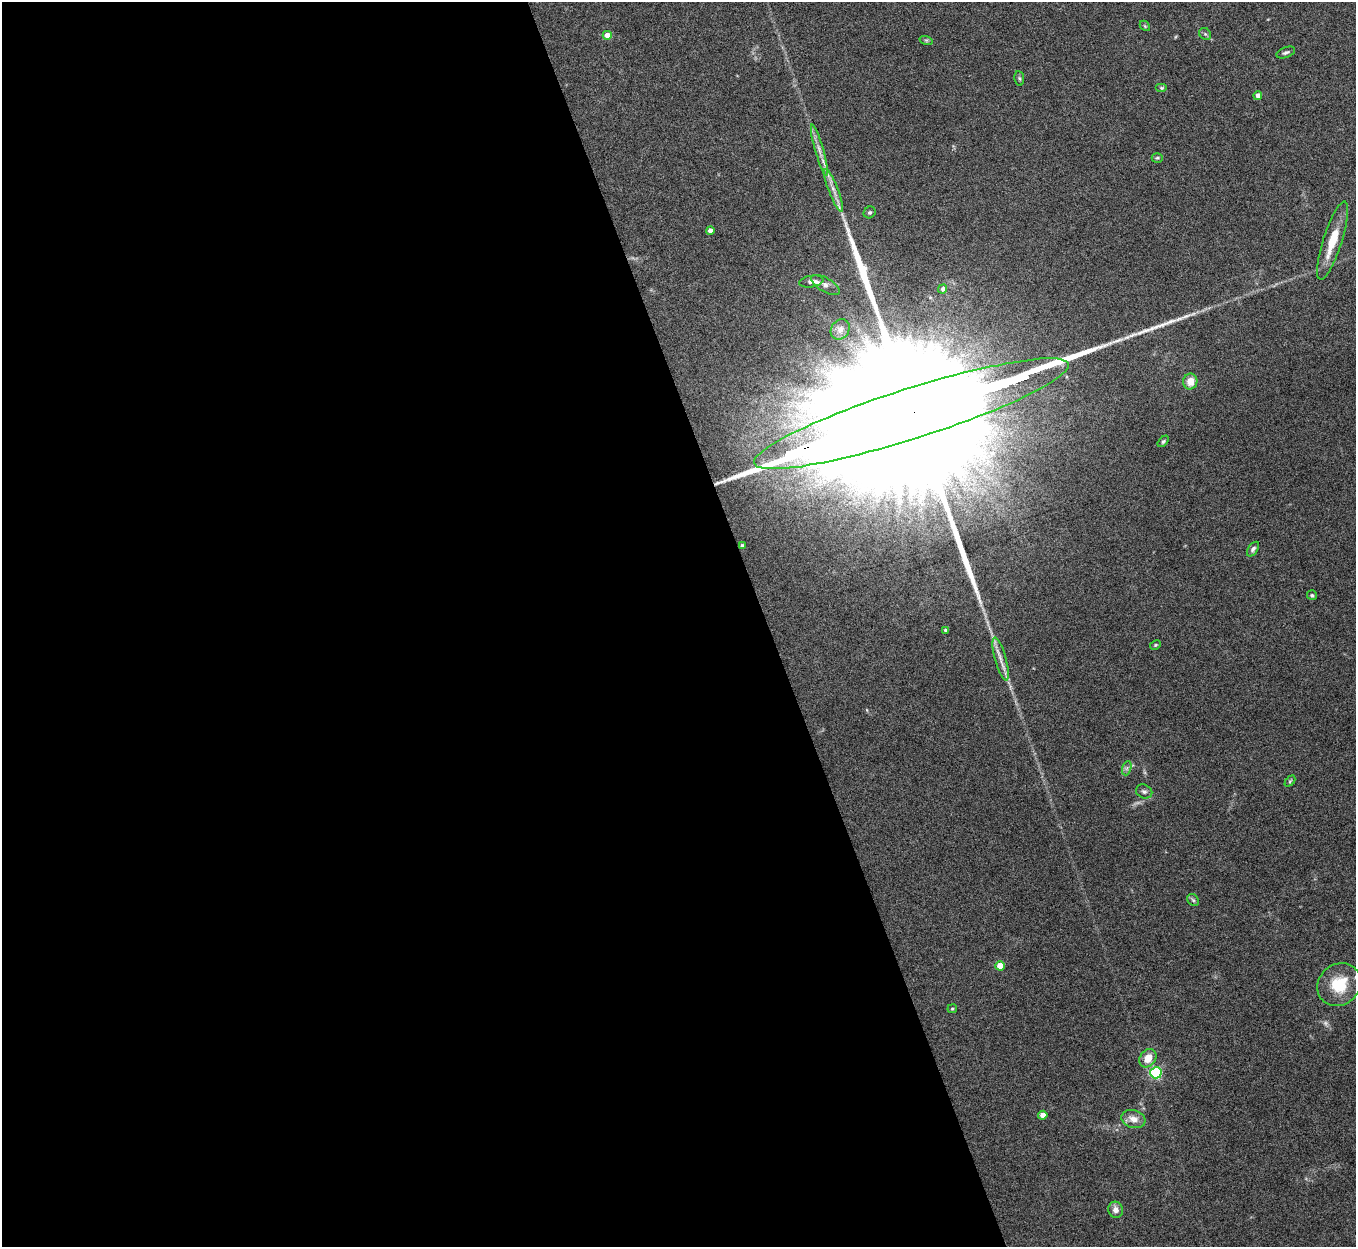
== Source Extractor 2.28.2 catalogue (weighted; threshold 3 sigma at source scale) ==
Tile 9 of 4 x 4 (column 1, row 3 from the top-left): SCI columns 4-1357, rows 1397-2641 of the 5424 x 5408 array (HDU 1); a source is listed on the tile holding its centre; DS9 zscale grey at full resolution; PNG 1358 x 1249 px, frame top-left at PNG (2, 2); each listed source drawn as its Kron ellipse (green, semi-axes under 4 px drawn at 4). Shown black and unused: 57% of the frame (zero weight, under 5 of 10 exposures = <1% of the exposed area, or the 3 px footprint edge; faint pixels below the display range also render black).
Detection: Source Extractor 2.28.2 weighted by HDU 2 'WHT'; one run over the whole footprint, this tile lists its part. Background 0.142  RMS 0.0057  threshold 0.0232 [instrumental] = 3 sigma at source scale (4.09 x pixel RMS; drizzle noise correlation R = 1.36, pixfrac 0.8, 0.05/0.05 arcsec/px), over >= 5 px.
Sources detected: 43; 1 too faint to see at this stretch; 1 inside a brighter object's white glare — neither listed nor drawn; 2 inside a brighter listed object's ellipse — not listed separately; the other 39 listed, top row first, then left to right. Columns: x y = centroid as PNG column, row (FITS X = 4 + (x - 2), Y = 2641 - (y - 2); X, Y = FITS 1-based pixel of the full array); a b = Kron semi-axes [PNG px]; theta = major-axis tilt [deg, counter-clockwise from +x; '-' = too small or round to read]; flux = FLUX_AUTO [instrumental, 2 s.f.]
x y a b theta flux
1145 26 6 4 -46 0.68
1205 34 6 5 - 0.86
607 35 4 4 - 5.6
926 40 7 4 -18 0.78
1286 52 10 5 20 1.3
1019 78 7 5 -82 0.81
1162 88 6 4 0 0.74
1258 95 4 4 - 3.4
819 150 27 4 -74 4.5
1157 158 5 4 - 0.73
834 190 23 5 -69 4.4
870 212 6 5 - 1
710 230 4 4 - 3.5
1333 241 41 9 72 15
811 281 12 5 10 1.9
825 285 16 7 -30 2.5
943 289 5 4 - 1.5
840 329 11 9 57 3
1190 382 8 7 - 6.1
911 414 165 25 18 150000
1163 441 7 4 45 0.9
742 546 4 4 - 1.7
1253 549 8 5 56 1.5
1312 595 5 5 - 0.88
946 630 4 3 - 1.2
1155 645 6 4 27 0.64
1001 659 22 5 -74 4.7
1127 768 7 4 71 1.2
1290 781 6 4 46 0.69
1144 791 8 6 -25 1.4
1193 900 6 5 - 0.97
1000 966 5 4 - 11
1339 985 23 20 42 19
952 1009 5 4 - 0.62
1148 1058 10 7 51 7.5
1156 1073 5 5 - 69
1043 1115 4 4 - 4.9
1133 1119 12 9 -17 4.9
1116 1210 8 7 - 2.9
Overlapping masked pixels (flux is a lower limit): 2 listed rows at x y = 911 414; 742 546